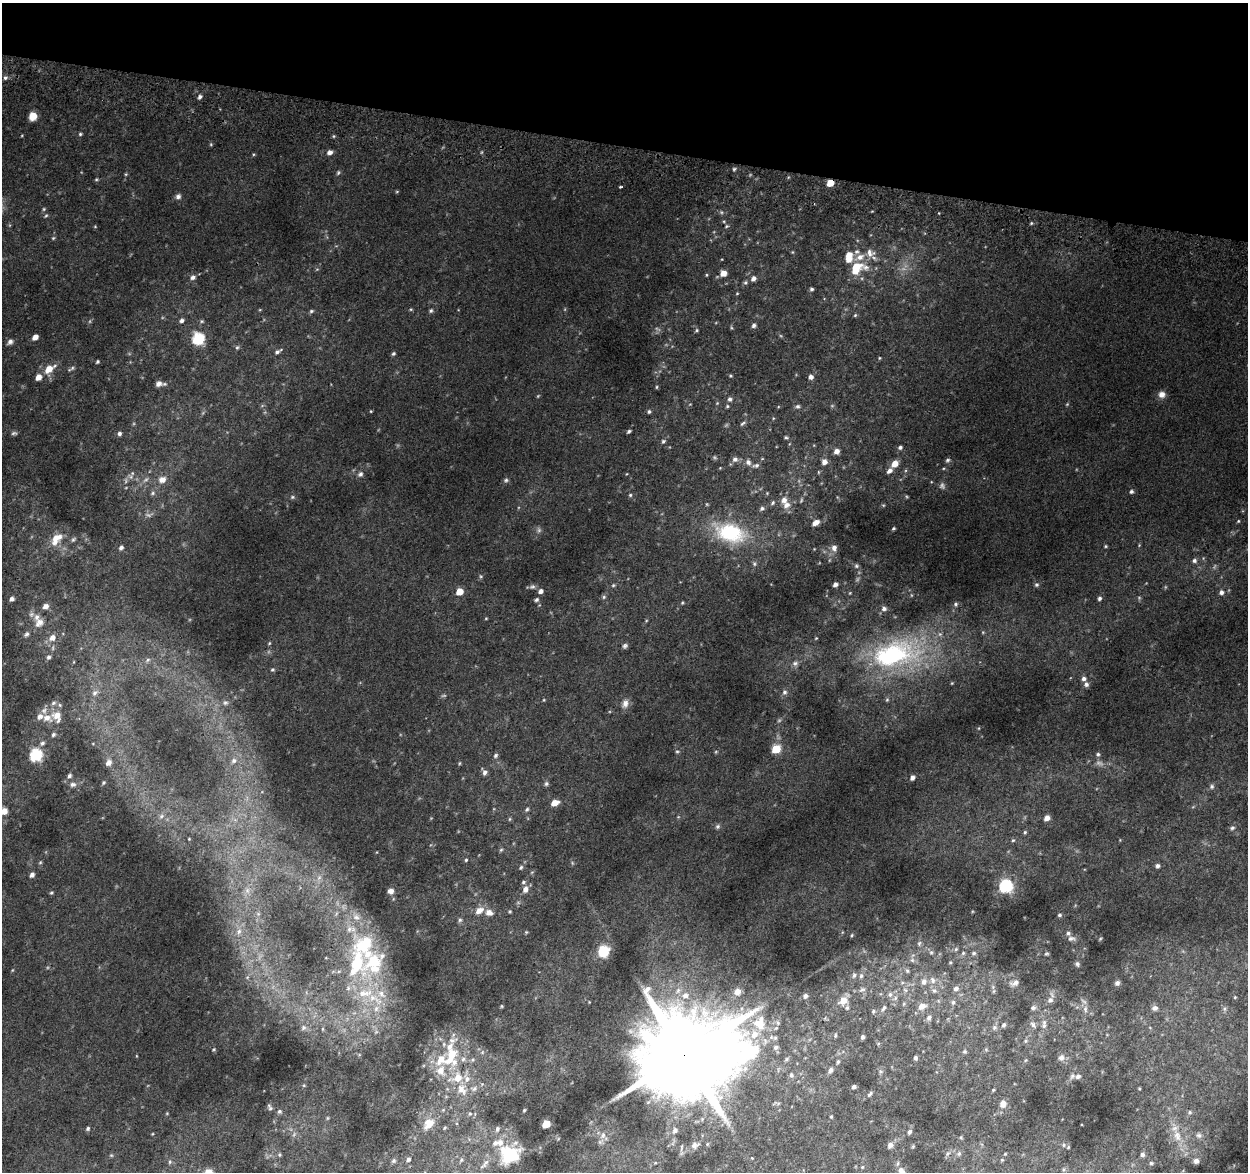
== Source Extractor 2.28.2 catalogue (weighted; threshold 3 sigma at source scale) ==
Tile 2 of 4 x 4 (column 2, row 1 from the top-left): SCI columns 1254-2499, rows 3775-4944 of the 5008 x 5270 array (HDU 1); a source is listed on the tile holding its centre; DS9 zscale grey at full resolution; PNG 1250 x 1174 px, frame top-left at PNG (2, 3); no overlay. Shown black and unused: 12% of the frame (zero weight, under 2 of 3 exposures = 2% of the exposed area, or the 3 px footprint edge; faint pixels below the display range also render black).
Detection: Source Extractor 2.28.2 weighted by HDU 2 'WHT'; one run over the whole footprint, this tile lists its part. Background 0.0812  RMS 0.015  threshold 0.0656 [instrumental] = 3 sigma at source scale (4.5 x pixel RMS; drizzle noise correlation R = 1.50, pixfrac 1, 0.0396/0.0396 arcsec/px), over >= 5 px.
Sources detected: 372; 21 too faint to see at this stretch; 2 inside a brighter object's white glare — not listed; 32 inside a brighter listed object's ellipse — not listed separately; the other 317 listed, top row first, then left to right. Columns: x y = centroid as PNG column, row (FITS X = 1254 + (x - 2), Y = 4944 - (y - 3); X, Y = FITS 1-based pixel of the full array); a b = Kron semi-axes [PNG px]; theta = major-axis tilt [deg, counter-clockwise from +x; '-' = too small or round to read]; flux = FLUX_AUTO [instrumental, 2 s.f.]
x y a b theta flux
5 78 6 5 - 3.2
200 97 5 4 - 3.9
33 116 7 6 - 18
80 134 5 4 - 2
211 144 5 4 - 1.6
330 152 6 5 - 6.7
253 154 5 3 - 1.3
734 169 5 4 - 2.1
338 173 7 4 64 2.2
126 174 5 4 - 1.5
96 179 5 4 - 1.7
830 183 5 5 - 26
620 187 5 2 - 1.6
397 191 5 3 - 1.3
178 196 7 7 - 4.9
44 209 5 5 - 2
46 216 6 4 64 2.1
1031 223 5 4 - 1.7
726 226 6 4 22 1.8
95 227 5 3 - 1.2
53 238 6 4 45 1.8
857 252 7 6 - 3.8
870 253 14 12 -24 13
849 255 7 6 - 11
866 267 25 12 -10 22
317 269 6 3 18 1.5
723 273 6 6 - 11
193 277 7 6 - 4.8
753 279 6 5 - 5.9
745 282 6 5 - 2.6
812 289 4 4 - 2.7
737 293 4 4 - 1.2
411 309 5 4 - 1.6
311 311 6 5 - 2.6
431 311 6 5 - 2.6
855 315 5 4 - 1.7
182 320 6 5 - 3.7
202 321 5 4 - 2
754 325 5 5 - 4
731 327 5 3 - 1.5
697 330 5 4 - 1.8
35 337 5 4 - 9.4
198 339 7 6 - 160
10 342 8 6 46 5
237 347 6 5 - 2.6
278 351 12 5 33 4.7
393 354 5 4 - 2.7
879 358 5 3 - 1.3
97 362 4 3 - 2.2
49 369 11 7 34 22
71 369 11 4 29 3
730 376 5 4 - 1.7
38 377 6 5 - 12
811 377 5 5 - 5.8
159 384 9 7 16 6.8
657 387 5 3 - 1.5
1162 394 8 8 - 9
730 399 7 6 - 4.1
690 404 5 3 - 1.1
727 406 5 4 - 2
798 406 6 6 - 3.1
371 411 3 3 - 1.2
649 412 5 4 - 2.3
773 418 5 3 - 1.3
743 423 10 4 33 3.3
629 431 4 3 - 2.7
14 433 8 5 1 3
119 434 5 5 - 3.5
786 437 6 4 -11 2.1
663 441 6 5 - 2.9
900 447 5 4 - 3.6
837 451 6 5 - 8.3
735 459 8 7 - 5.7
762 459 5 3 - 1.2
947 460 7 6 - 3
748 462 8 7 - 5.9
824 462 6 6 - 7.9
895 464 7 6 - 15
756 465 9 6 9 4.5
889 471 8 6 46 5.7
360 474 8 7 - 4.5
626 474 4 3 - 1
162 480 8 7 - 11
506 480 6 6 - 2.8
126 481 9 4 82 3.2
1131 492 5 5 - 3.2
153 493 7 5 28 3.1
767 493 4 4 - 1.1
630 495 5 5 - 2
292 497 6 5 - 2.6
773 503 7 5 54 2.7
786 505 12 9 39 11
883 505 5 3 - 1.4
762 509 6 5 - 3.6
1238 521 5 4 - 1.5
816 523 9 6 34 8.9
893 528 3 3 - 1.8
730 533 40 23 -16 110
57 537 16 8 18 15
73 539 8 4 52 2.6
1139 545 4 4 - 1.3
1105 546 4 4 - 1.6
121 548 6 5 - 4.2
834 548 9 7 -76 6.9
1194 561 6 6 - 4.1
754 564 7 5 -88 3.1
856 566 6 6 - 2.7
481 576 5 5 - 1.9
835 584 4 4 - 5.4
613 585 5 4 - 1.9
1036 585 6 5 - 2.9
532 587 8 6 21 3.6
541 591 5 5 - 6.3
459 592 5 5 - 27
1221 592 6 5 - 5.3
604 597 6 5 - 2.5
1099 598 5 5 - 3.3
12 599 5 4 - 5.3
536 600 6 5 - 2.9
682 603 4 3 - 1.5
956 604 6 5 - 2.7
45 606 6 6 - 8.6
884 609 6 5 - 4.6
486 618 5 3 - 1.2
40 622 13 10 -45 12
26 634 8 6 52 3.6
52 637 8 7 - 11
269 643 4 4 - 1.5
625 646 7 6 - 3.4
894 654 64 33 12 230
48 657 6 5 - 3.9
148 660 8 5 29 3.4
795 663 9 7 25 4.7
272 669 5 5 - 2.4
1084 679 5 5 - 5
1086 684 7 6 - 4.3
784 692 7 7 - 4.1
95 693 10 7 41 6.5
544 700 5 3 - 1.2
887 700 5 5 - 1.9
53 703 8 5 27 3.4
225 703 7 6 - 4
625 704 13 8 72 8.7
57 716 12 10 -63 18
47 718 13 8 -20 13
53 735 6 5 - 3
42 743 7 5 35 3.4
776 749 6 5 - 55
677 752 5 4 - 1.8
1098 754 6 5 - 3.1
36 755 7 6 - 160
496 755 7 5 47 3.2
234 761 8 7 - 6.1
109 762 8 6 64 8.7
459 763 5 3 - 1.4
485 772 7 6 - 5.3
70 776 5 5 - 3.1
912 777 5 5 - 6.7
103 783 5 4 - 2
73 784 8 6 9 4.8
546 784 7 6 - 3
1212 786 7 7 - 3.7
555 803 7 5 23 15
527 809 6 5 - 2.7
4 811 7 6 - 12
161 816 9 6 41 5.7
1047 818 6 5 - 7.5
510 819 6 4 89 1.8
718 826 7 6 - 3.3
1232 828 7 6 - 3.3
1025 832 5 5 - 1.9
189 839 4 4 - 1.2
1013 840 5 5 - 1.9
501 850 6 4 43 2
466 860 4 4 - 1.8
40 862 5 4 - 1.7
1157 866 5 4 - 4.1
521 867 6 4 58 2.5
532 872 5 3 - 1.3
32 875 5 4 - 5.4
523 882 6 4 19 2.3
1006 886 6 6 - 230
525 889 8 6 70 7.7
247 890 8 6 70 6.3
391 891 7 7 - 6.9
51 892 5 4 - 2.1
479 911 10 7 31 13
510 911 4 3 - 1.6
489 912 8 7 - 9.5
1059 915 5 5 - 3.2
356 917 12 8 -16 11
460 920 6 6 - 2.9
349 929 12 8 63 11
239 931 9 7 50 7.7
526 932 5 4 - 1.5
852 935 5 4 - 1.6
1071 938 12 7 -1 6.6
1100 939 6 4 53 1.6
919 943 7 5 69 3.4
956 949 6 6 - 3
603 951 11 10 - 38
931 952 6 6 - 3.3
963 953 6 6 - 3
974 953 7 6 - 3.9
1046 954 6 4 1 2.2
912 960 6 6 - 4.2
950 962 5 4 - 1.8
374 963 43 27 60 120
1077 964 7 5 -66 3.1
339 971 6 4 19 2.7
907 971 7 6 - 3.3
854 975 8 6 60 4
861 976 7 6 - 4
933 980 11 8 -68 8.9
924 982 11 8 64 8.2
1015 983 12 7 14 6.1
1117 983 6 6 - 3.7
956 988 7 6 - 5.7
862 990 9 5 13 4.1
905 990 7 5 -45 3.4
934 991 8 6 -40 4.4
737 992 8 8 - 11
890 994 7 6 - 4.4
685 995 11 9 28 13
805 996 5 5 - 3.7
1235 997 4 4 - 1.5
375 999 31 12 -28 44
1050 1000 8 7 - 5.7
843 1001 8 6 37 18
953 1002 7 6 - 3.1
502 1006 5 4 - 1.6
922 1006 8 6 21 13
847 1008 7 5 86 2.9
884 1008 9 4 53 3.1
1033 1008 6 5 - 3.6
1155 1008 8 7 - 4.6
1085 1009 10 6 -89 6
1224 1009 6 6 - 3.1
873 1011 6 5 - 2.2
929 1018 7 6 - 4.7
760 1023 17 15 88 35
778 1023 7 5 -72 3.4
1044 1024 14 6 87 7
1004 1025 5 4 - 3.4
1033 1025 9 6 -48 4.5
303 1027 7 7 - 5.3
994 1027 6 6 - 3.5
323 1029 6 4 -90 2
835 1036 5 3 - 1.7
863 1037 4 4 - 2.8
775 1038 6 6 - 3
1025 1041 6 4 90 2.1
450 1047 34 10 62 31
776 1047 7 6 - 4.2
214 1049 5 3 - 1.5
986 1050 6 4 -20 1.6
482 1052 7 5 47 3.2
964 1052 6 6 - 2.4
685 1054 28 25 46 28000
916 1058 5 4 - 2.8
1061 1058 9 8 - 6.2
787 1059 7 5 29 2.7
473 1060 7 6 - 3.3
1026 1060 6 3 70 1.5
454 1062 14 9 69 17
838 1062 6 4 74 2.4
830 1070 8 6 55 5.1
881 1071 6 4 18 2
791 1075 7 6 - 3.9
1078 1076 6 5 - 4
457 1078 15 10 18 27
304 1085 5 4 - 1.5
854 1087 4 4 - 4.2
1139 1088 4 3 - 1.3
462 1089 17 12 -58 20
993 1090 4 3 - 1.8
870 1094 9 4 44 3.1
778 1103 6 4 1 2.4
1003 1104 10 8 80 10
270 1107 9 4 -64 3.1
524 1110 3 2 - 1.4
279 1111 6 5 - 3.1
1189 1112 6 5 - 2.8
470 1114 5 5 - 2.3
831 1117 4 4 - 1.7
327 1118 6 3 71 1.6
429 1124 16 11 49 20
546 1124 5 5 - 46
88 1129 5 4 - 2.8
497 1129 6 5 - 2.8
675 1130 8 6 63 4.9
909 1132 7 5 65 3.5
603 1135 9 6 80 5.5
1199 1135 9 7 -15 4.8
1177 1136 19 10 -71 21
961 1137 5 4 - 1.6
695 1145 12 8 21 7.4
890 1145 8 7 - 5.9
1064 1145 6 5 - 2.7
913 1146 5 3 - 1.6
507 1152 25 17 72 50
948 1154 8 5 45 3.5
959 1154 7 6 - 3.7
1142 1154 5 5 - 5.1
279 1155 5 5 - 2.1
752 1158 4 3 - 0.99
408 1159 5 4 - 3.8
461 1160 5 4 - 2
1002 1160 5 4 - 1.8
393 1161 6 5 - 2.8
1196 1161 5 5 - 6
170 1162 5 4 - 2.1
1151 1163 6 5 - 2.6
485 1164 18 5 48 6.2
862 1167 4 4 - 1.5
1064 1169 6 5 - 2.7
901 1171 10 7 -49 8.3
Overlapping masked pixels (flux is a lower limit): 2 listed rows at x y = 830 183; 685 1054
Isophote crosses this tile's border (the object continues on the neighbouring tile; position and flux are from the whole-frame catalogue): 2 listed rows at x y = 4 811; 901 1171